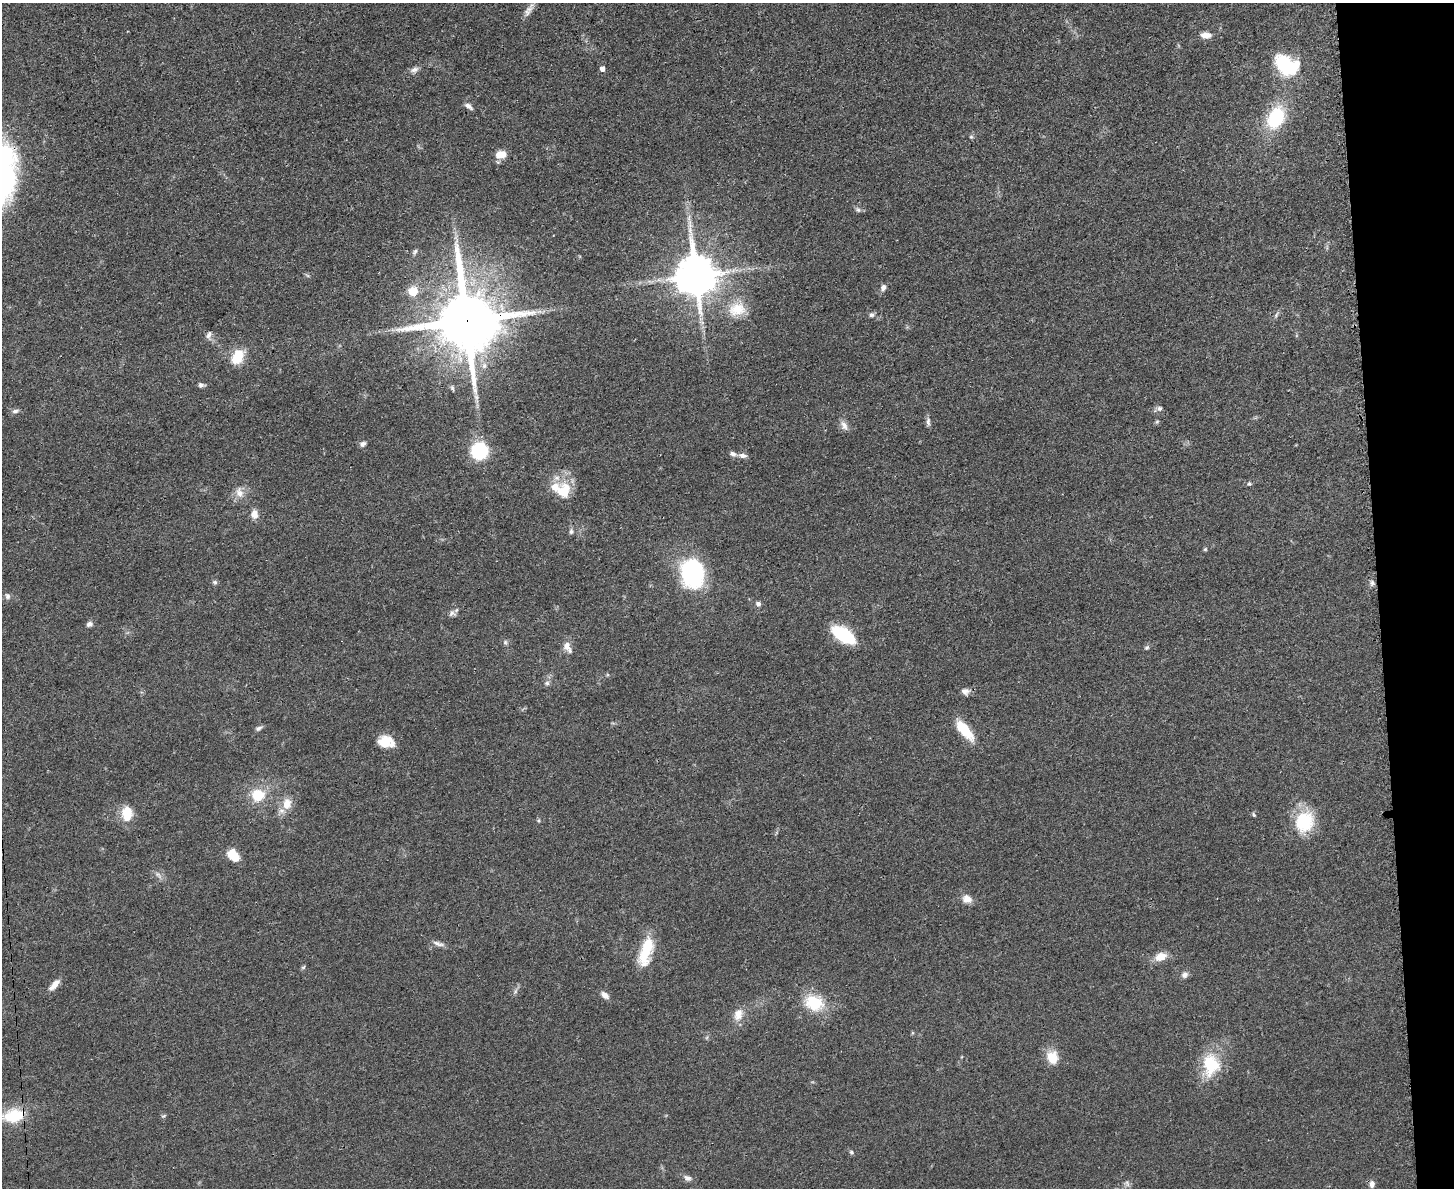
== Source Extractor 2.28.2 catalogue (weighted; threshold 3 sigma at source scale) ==
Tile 9 of 3 x 4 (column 3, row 3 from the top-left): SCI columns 3046-4497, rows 1198-2383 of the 4749 x 4767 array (HDU 1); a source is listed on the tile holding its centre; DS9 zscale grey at full resolution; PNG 1456 x 1190 px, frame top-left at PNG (2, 3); no overlay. Shown black and unused: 5% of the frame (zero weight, under 3 of 4 exposures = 2% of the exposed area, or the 3 px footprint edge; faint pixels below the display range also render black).
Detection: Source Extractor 2.28.2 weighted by HDU 2 'WHT'; one run over the whole footprint, this tile lists its part. Background 0.0465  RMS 0.0051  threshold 0.0229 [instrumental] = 3 sigma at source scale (4.5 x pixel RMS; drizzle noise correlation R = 1.50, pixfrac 1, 0.05/0.05 arcsec/px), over >= 5 px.
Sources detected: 86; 1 inside a brighter object's white glare — not listed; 4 inside a brighter listed object's ellipse — not listed separately; the other 81 listed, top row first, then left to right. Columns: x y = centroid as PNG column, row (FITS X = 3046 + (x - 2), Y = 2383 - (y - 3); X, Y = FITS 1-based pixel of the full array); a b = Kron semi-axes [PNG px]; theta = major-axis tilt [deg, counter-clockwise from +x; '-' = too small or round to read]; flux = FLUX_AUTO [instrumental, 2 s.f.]
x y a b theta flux
527 12 12 9 69 2.9
1206 35 11 7 -2 4.3
1285 65 26 16 -44 33
602 68 5 5 - 2.8
414 70 13 7 23 2.3
468 106 11 5 -34 2.2
1276 118 25 16 63 31
971 137 5 5 - 0.83
501 154 12 8 8 6.9
858 210 8 7 - 1.4
415 252 9 5 58 1.2
307 275 7 4 -20 0.77
696 276 13 11 -82 1900
883 287 8 6 71 2.1
413 291 6 6 - 19
737 309 25 19 14 14
539 311 7 4 1 1.3
872 315 7 6 - 1.5
1276 315 11 5 59 1.4
466 321 20 18 -81 4600
209 335 13 7 80 2
238 357 19 13 60 12
201 385 8 6 -8 1.4
452 388 8 5 -70 1.1
1159 408 8 6 13 1.5
15 411 9 5 12 1.7
928 422 13 5 -89 1.9
1157 422 6 5 - 0.83
844 425 14 8 -62 3.2
363 444 8 6 43 1.6
479 451 13 12 - 43
743 455 10 6 -10 2
1249 484 6 6 - 1
563 491 22 18 73 15
239 493 16 10 -76 5.2
254 514 11 9 -88 4.1
571 531 8 5 89 1.3
1205 549 6 4 43 0.69
692 572 23 16 -87 92
215 582 7 6 - 1.1
1372 583 7 6 - 1.5
7 596 9 7 -76 1.8
758 604 7 6 - 1.5
452 613 9 8 - 2.1
89 624 8 6 15 1.8
843 635 22 10 -34 39
505 642 7 5 -76 1.2
567 646 13 11 -85 4
1147 647 6 5 - 1.1
547 683 7 6 - 1.3
965 691 10 9 - 2.6
259 728 9 5 23 1.5
964 730 24 9 -50 18
386 742 17 12 -12 10
258 795 16 15 - 14
287 804 16 12 85 7
127 813 19 13 88 11
1254 815 7 4 -59 0.79
1304 822 30 23 71 24
233 855 15 10 -45 9.4
158 875 11 6 -56 2.2
967 899 11 9 -19 4.5
438 944 18 6 -14 2.6
646 951 36 13 74 20
1160 957 14 9 18 6.8
303 967 6 4 31 0.83
1185 975 9 7 38 2.3
54 985 18 6 47 4.3
515 991 7 5 60 1.3
605 995 10 6 -39 3.1
814 1003 21 16 -23 21
738 1014 17 12 73 5.9
912 1033 6 4 72 0.54
1052 1057 17 13 -70 9.4
1211 1065 32 23 -90 22
14 1116 30 17 10 19
163 1116 7 4 31 0.76
851 1152 7 5 -28 0.95
688 1178 12 7 -23 2.3
1127 1183 10 7 -84 1.7
1372 1184 8 6 86 2.2
Overlapping masked pixels (flux is a lower limit): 2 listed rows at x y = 466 321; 14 1116